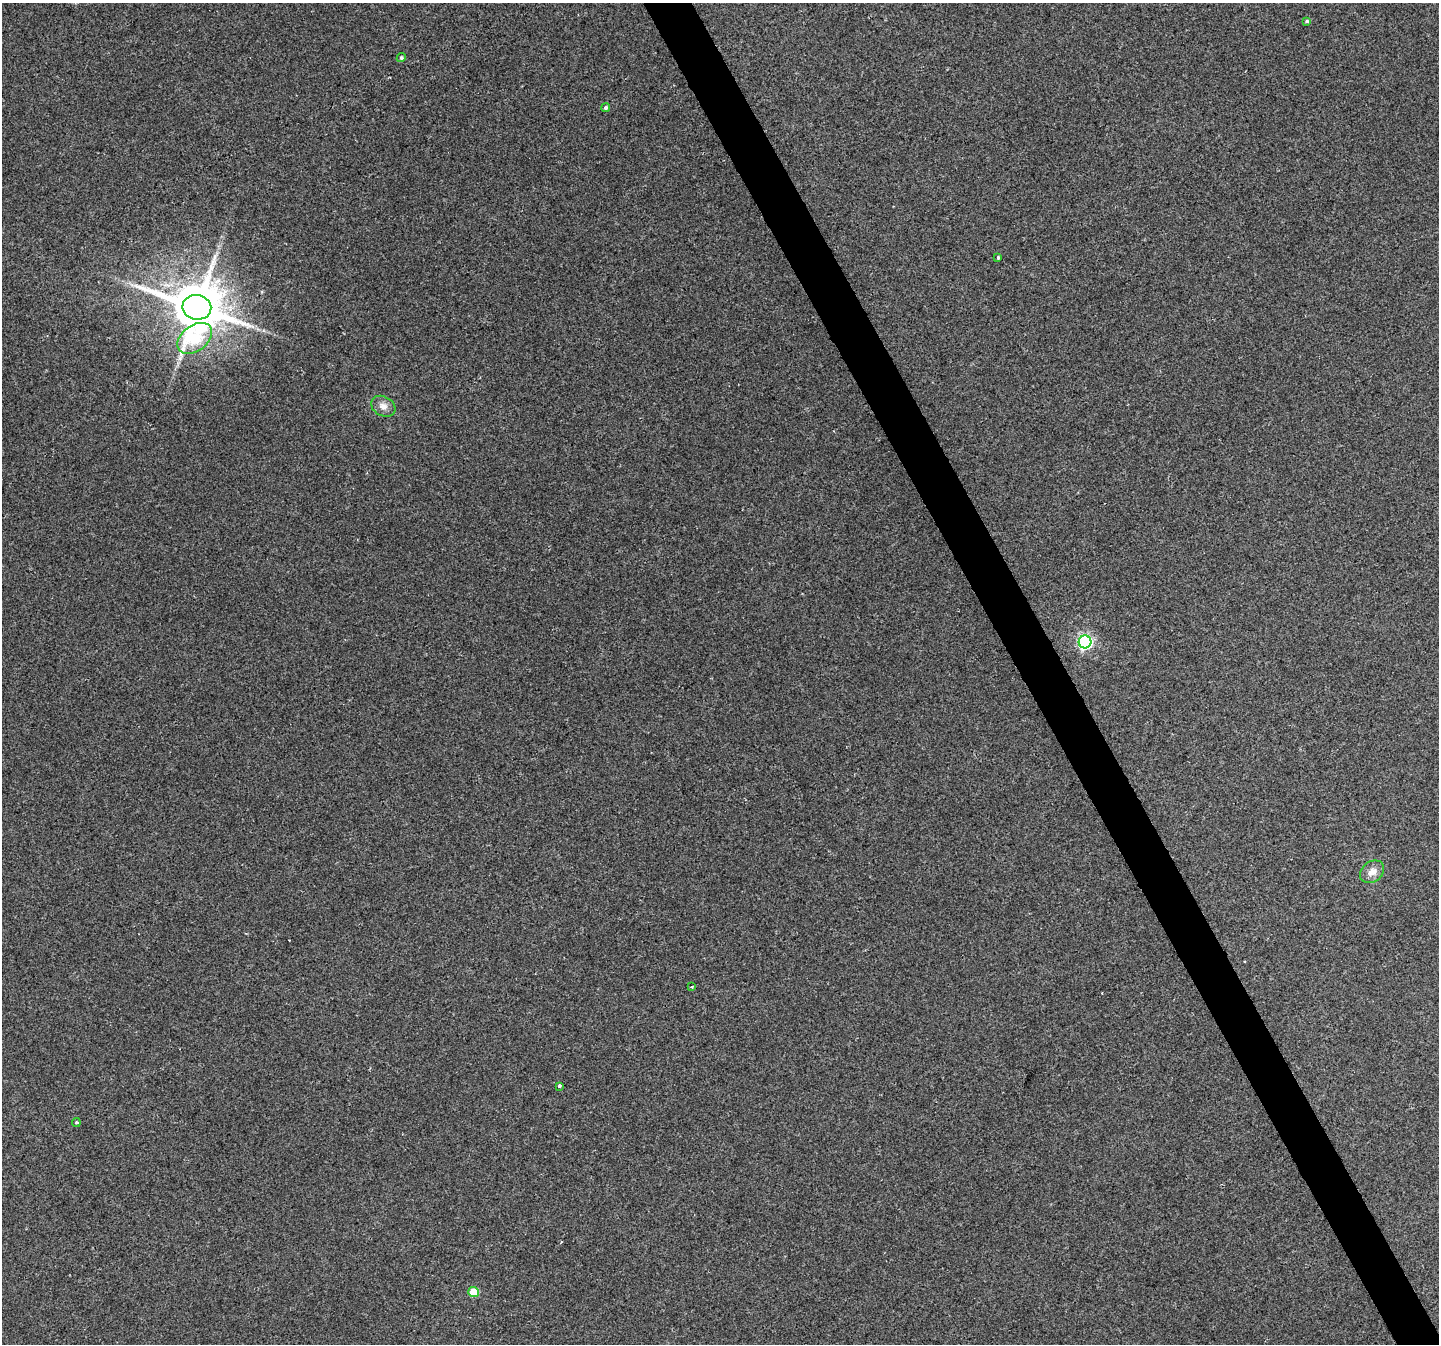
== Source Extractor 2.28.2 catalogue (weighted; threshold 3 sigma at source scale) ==
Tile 6 of 4 x 4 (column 2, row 2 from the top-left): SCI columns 1440-2876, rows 2845-4186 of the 5750 x 5629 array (HDU 1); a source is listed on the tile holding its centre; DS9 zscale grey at full resolution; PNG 1441 x 1346 px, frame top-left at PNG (2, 3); each listed source drawn as its Kron ellipse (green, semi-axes under 4 px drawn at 4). Shown black and unused: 3% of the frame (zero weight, under 2 of 3 exposures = <1% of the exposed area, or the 3 px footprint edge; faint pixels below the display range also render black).
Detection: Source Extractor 2.28.2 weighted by HDU 2 'WHT'; one run over the whole footprint, this tile lists its part. Background 0.0804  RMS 0.0076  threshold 0.0341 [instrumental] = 3 sigma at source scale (4.5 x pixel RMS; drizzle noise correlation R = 1.50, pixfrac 1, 0.0396/0.0396 arcsec/px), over >= 5 px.
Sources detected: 15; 2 cosmic-ray / hot-pixel residue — neither listed nor drawn; the other 13 listed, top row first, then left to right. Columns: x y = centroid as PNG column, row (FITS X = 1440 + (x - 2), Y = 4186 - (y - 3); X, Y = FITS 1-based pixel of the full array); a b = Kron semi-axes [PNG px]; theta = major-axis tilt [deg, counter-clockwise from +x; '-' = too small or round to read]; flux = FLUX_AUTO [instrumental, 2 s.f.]
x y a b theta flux
1307 21 4 3 - 1.1
401 58 5 4 - 1.3
606 108 4 4 - 1.7
998 258 3 3 - 1.3
197 307 14 12 -9 4300
195 338 19 12 37 56
383 406 13 9 -30 5.7
1085 642 6 6 - 160
1372 872 13 10 37 6.3
691 987 3 3 - 1.2
559 1086 3 3 - 6
76 1123 4 4 - 1.4
474 1292 5 5 - 20